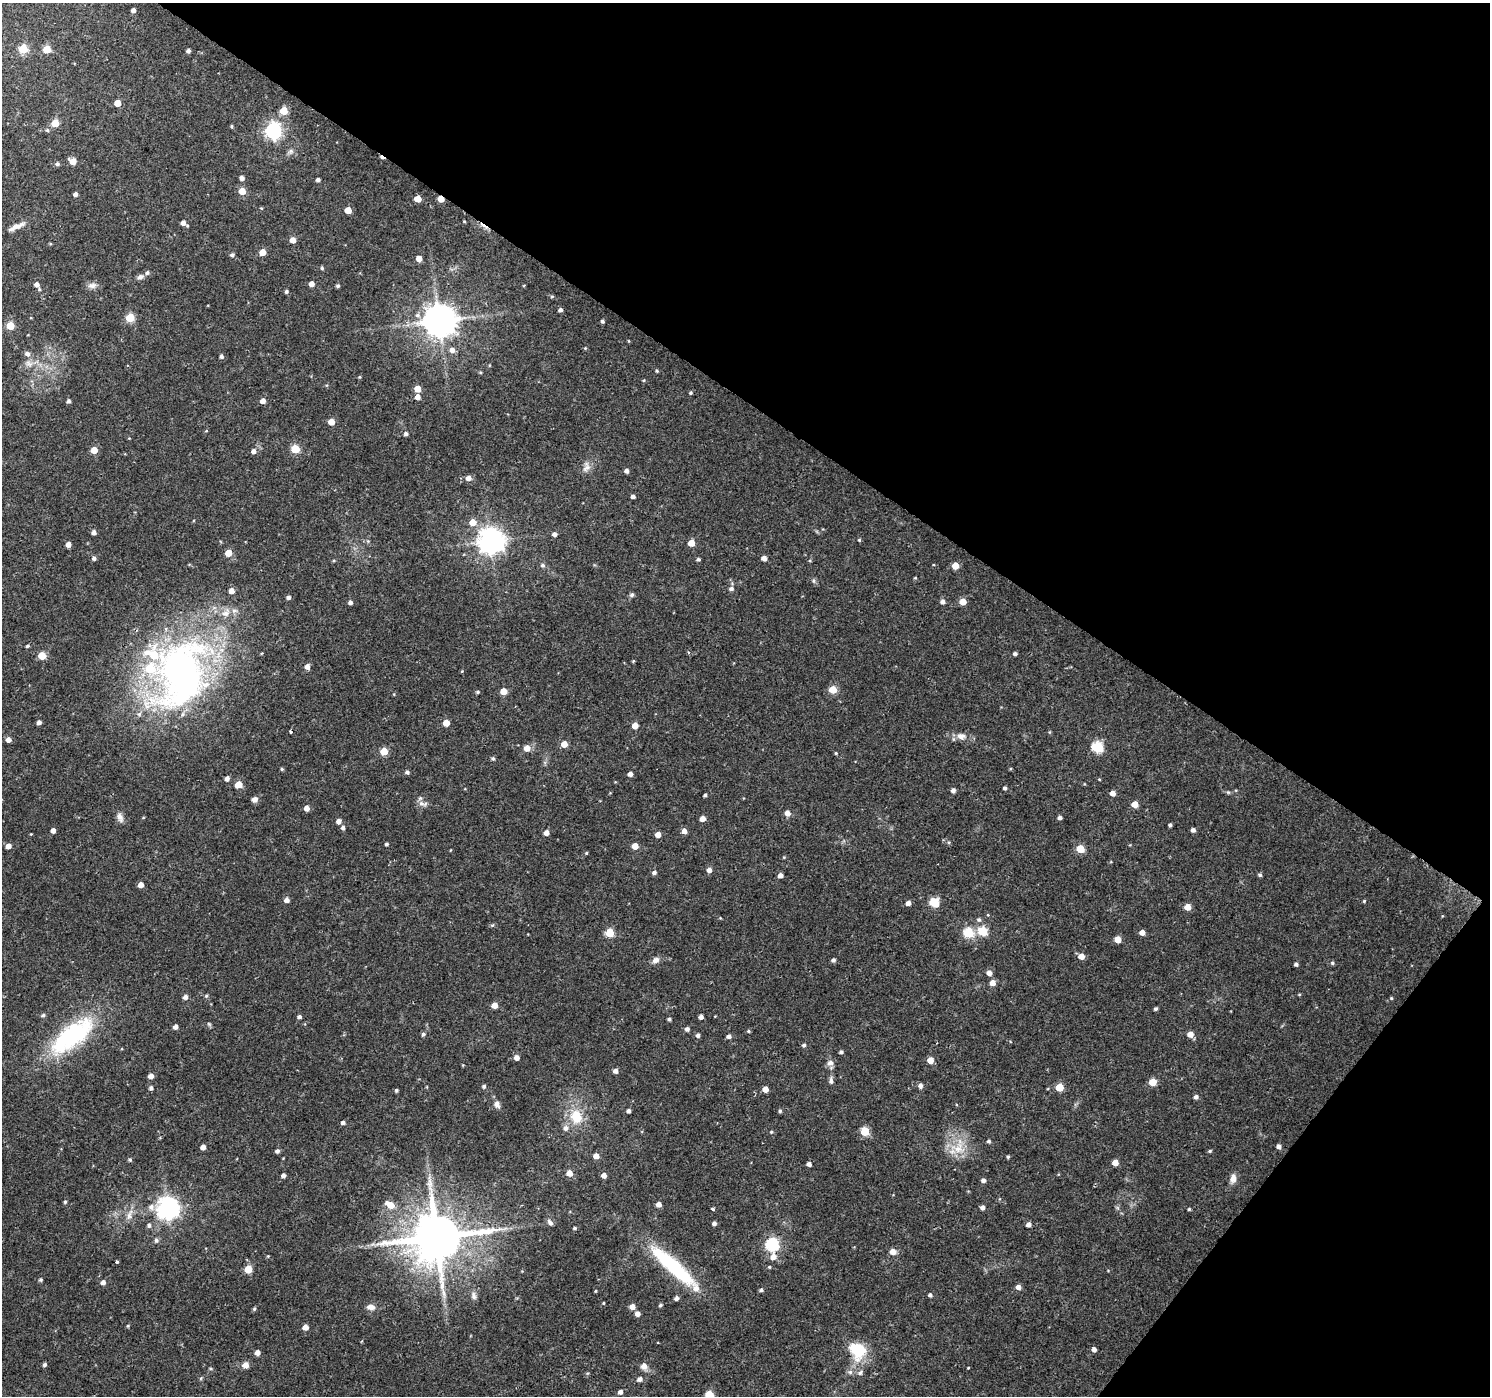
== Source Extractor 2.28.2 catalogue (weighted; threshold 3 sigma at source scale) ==
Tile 8 of 4 x 4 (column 4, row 2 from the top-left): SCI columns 4467-5954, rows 2971-4364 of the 5961 x 6007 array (HDU 1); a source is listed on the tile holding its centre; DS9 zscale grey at full resolution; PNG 1492 x 1398 px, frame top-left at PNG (2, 3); no overlay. Shown black and unused: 34% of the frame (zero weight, under 2 of 3 exposures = <1% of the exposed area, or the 3 px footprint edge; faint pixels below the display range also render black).
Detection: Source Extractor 2.28.2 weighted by HDU 2 'WHT'; one run over the whole footprint, this tile lists its part. Background 0.0257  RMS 0.0035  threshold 0.0158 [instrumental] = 3 sigma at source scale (4.5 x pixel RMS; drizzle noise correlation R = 1.50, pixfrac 1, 0.0396/0.0396 arcsec/px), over >= 5 px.
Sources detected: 287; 1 inside a brighter object's white glare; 2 cosmic-ray / hot-pixel residue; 1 long thin detection or spike segment (spike, bleed or trail) — not listed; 6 inside a brighter listed object's ellipse — not listed separately; the other 277 listed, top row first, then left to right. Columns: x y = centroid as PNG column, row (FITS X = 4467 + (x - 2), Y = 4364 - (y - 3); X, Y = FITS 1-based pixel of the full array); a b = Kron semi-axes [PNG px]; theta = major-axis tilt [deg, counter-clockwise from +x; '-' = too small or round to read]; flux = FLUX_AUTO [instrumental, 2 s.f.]
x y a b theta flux
133 10 4 4 - 1.5
23 49 5 5 - 16
47 49 5 5 - 9.8
188 51 4 4 - 1.1
117 103 5 4 - 5.4
284 111 5 5 - 10
55 123 5 5 - 9.3
231 126 4 4 - 0.44
47 130 5 5 - 0.51
273 131 7 6 - 97
73 161 5 5 - 4.4
57 164 5 5 - 0.79
242 178 4 4 - 1.4
318 180 4 3 - 1.1
242 191 5 5 - 5.6
75 194 4 4 - 1.1
418 199 5 4 - 5.8
441 199 5 4 - 4.7
348 210 5 4 - 5
464 221 3 3 - 0.28
183 223 6 4 -34 2.1
16 227 23 6 23 2.7
292 240 5 5 - 3.3
262 252 5 4 - 4.6
232 255 5 5 - 0.88
419 258 4 4 - 3.4
322 268 5 4 - 0.49
147 273 6 5 - 0.69
140 277 8 6 25 1.3
37 284 6 6 - 1.8
311 284 4 4 - 2.5
92 285 12 8 9 1.7
338 286 4 4 - 0.66
286 291 4 4 - 0.66
552 296 5 4 - 0.45
560 310 4 4 - 0.99
130 317 5 5 - 14
439 321 9 9 - 720
602 321 4 3 - 0.67
10 326 5 5 - 11
585 348 4 4 - 0.31
452 350 6 5 - 2.1
27 354 7 6 - 1.4
221 356 5 4 - 0.93
29 363 12 8 -25 2.2
489 365 5 3 - 0.29
657 371 4 4 - 0.48
359 377 4 4 - 0.34
417 389 5 5 - 4.8
691 393 4 4 - 0.54
417 397 5 5 - 2.1
69 401 5 4 - 0.81
263 401 4 4 - 2.4
331 422 5 5 - 4.2
206 431 5 3 - 0.3
406 434 5 5 - 0.76
295 449 5 5 - 13
94 450 5 5 - 4.9
254 451 6 5 - 1.5
586 467 15 9 66 2.3
626 471 4 4 - 1.1
468 478 6 5 - 2
633 496 4 4 - 1.1
473 522 6 5 - 4.5
94 532 4 4 - 1.5
554 534 5 5 - 1.3
859 540 4 4 - 0.42
368 541 5 5 - 0.45
491 541 8 8 - 370
691 543 5 5 - 4.9
68 544 4 4 - 2
228 553 5 5 - 5.5
94 558 5 5 - 1
764 558 4 4 - 2.3
698 559 4 4 - 0.64
542 565 6 6 - 0.92
955 566 5 5 - 5.2
915 578 4 3 - 0.33
814 581 6 4 -89 0.61
731 589 6 5 - 0.9
231 591 5 5 - 3.2
632 595 6 6 - 0.75
288 597 4 4 - 1.1
350 602 4 4 - 1.1
942 602 5 5 - 1.2
963 602 5 5 - 4.8
27 646 4 3 - 0.52
1015 654 4 4 - 0.99
42 656 5 5 - 7.8
633 661 4 4 - 0.38
307 667 5 5 - 1.8
462 671 4 3 - 0.29
181 674 95 65 74 160
833 690 5 5 - 8.8
504 691 5 5 - 5.3
477 692 5 4 - 0.52
39 722 4 4 - 1.5
446 723 5 4 - 4.7
635 725 5 4 - 4.1
291 731 3 3 - 0.54
1049 732 6 4 89 0.36
961 736 14 9 -13 2.7
8 740 5 4 - 2
564 744 5 4 - 4.3
1097 747 6 5 - 30
527 748 6 6 - 3.2
384 751 5 5 - 8.1
836 753 4 3 - 0.35
493 758 5 5 - 0.7
282 769 4 4 - 0.47
407 772 5 4 - 0.92
630 774 4 4 - 1.6
227 779 5 4 - 1.4
1099 779 4 3 - 0.27
239 784 5 5 - 6.3
1005 788 4 3 - 0.81
953 790 4 4 - 1.3
1228 792 6 4 -41 0.46
1112 793 5 4 - 2.5
705 795 4 3 - 0.66
254 799 7 6 - 1.5
421 803 11 7 -13 1.7
1134 804 5 5 - 4.5
307 808 5 4 - 2.5
787 813 5 5 - 2.5
120 817 14 7 -64 1.8
1059 818 4 4 - 0.97
702 819 4 4 - 2.8
339 821 5 5 - 1.7
1170 825 3 3 - 0.6
343 828 5 5 - 0.93
53 830 4 4 - 1.6
1193 830 4 4 - 1.2
684 831 5 5 - 2.1
546 833 4 4 - 2.3
31 834 3 3 - 0.24
658 834 4 4 - 3
386 844 4 3 - 0.6
8 846 5 4 - 2.4
635 846 5 4 - 4.7
1080 849 5 5 - 9.6
586 853 4 3 - 0.37
709 870 5 5 - 1.6
654 872 5 5 - 0.94
780 875 4 4 - 1.8
1260 875 5 4 - 0.62
141 885 4 4 - 2.4
286 900 5 4 - 1.8
1364 901 4 4 - 0.38
933 902 9 7 80 3.6
908 903 4 4 - 1.9
1188 907 5 5 - 4.4
979 920 6 5 - 0.77
492 925 5 4 - 0.48
982 931 5 5 - 15
1142 932 5 4 - 2.3
610 933 5 5 - 13
968 933 6 5 - 21
1118 940 5 5 - 4.4
1081 956 5 5 - 3.4
655 960 9 7 31 1.8
833 960 4 4 - 0.96
1332 963 5 4 - 0.59
1296 964 4 4 - 0.8
989 973 5 5 - 2.1
992 983 5 5 - 2.7
1299 994 5 3 - 0.32
206 996 5 4 - 0.44
185 997 5 5 - 1.6
1391 998 5 4 - 0.43
494 1005 5 4 - 3.7
1156 1009 4 4 - 0.67
43 1015 6 5 - 0.75
299 1017 4 4 - 0.82
701 1017 4 4 - 1.4
669 1019 4 4 - 0.65
209 1024 7 4 -45 0.52
175 1027 4 4 - 1.6
687 1029 5 5 - 1.2
749 1031 5 4 - 0.42
423 1034 5 4 - 0.75
1190 1034 5 5 - 3.1
698 1035 5 4 - 1.1
72 1036 66 26 39 42
729 1036 4 4 - 1.3
804 1045 5 4 - 0.8
841 1052 4 4 - 0.76
517 1057 5 5 - 2.3
930 1060 5 4 - 4.3
830 1063 9 7 24 1.6
615 1071 5 5 - 1.5
151 1076 4 4 - 2.2
831 1081 9 5 85 1.2
1152 1082 5 5 - 6.8
484 1086 5 5 - 0.73
920 1086 5 5 - 1.4
1059 1087 5 5 - 8.4
151 1088 5 5 - 0.84
765 1089 5 4 - 3
396 1090 4 4 - 0.62
1196 1097 5 4 - 1.2
497 1104 11 8 -70 1.5
628 1111 4 4 - 1.1
780 1111 4 4 - 0.61
576 1117 18 14 -74 8.9
343 1122 5 4 - 0.93
565 1128 7 6 - 1.4
865 1131 5 5 - 13
771 1132 4 4 - 0.39
989 1141 4 4 - 0.67
1279 1146 4 4 - 1.4
203 1147 4 4 - 2
958 1149 26 14 -12 7.7
277 1151 5 4 - 0.98
1210 1151 4 4 - 0.51
596 1156 5 4 - 2.5
1008 1157 4 3 - 0.45
130 1160 5 4 - 0.6
1115 1163 5 4 - 3.6
809 1164 4 4 - 1.4
569 1173 5 5 - 3.3
283 1175 4 4 - 1.2
604 1175 4 4 - 2.1
1233 1178 11 7 80 2.4
983 1180 5 4 - 1.2
65 1202 5 4 - 0.53
659 1204 4 4 - 2.1
390 1205 10 6 -29 5
151 1207 8 8 - 1.5
168 1208 7 7 - 240
982 1208 5 4 - 1.2
713 1209 3 3 - 0.84
1189 1209 4 4 - 0.45
129 1215 18 6 73 2.3
550 1222 9 6 -50 1
714 1223 4 4 - 1.1
149 1225 6 5 - 0.8
1028 1225 4 4 - 1.5
574 1228 4 3 - 0.51
437 1237 15 13 18 2100
156 1240 6 6 - 0.85
772 1244 6 6 - 50
893 1252 6 6 - 2.5
268 1256 4 4 - 0.3
773 1257 6 6 - 2.6
116 1261 3 3 - 3.8
673 1266 61 13 -42 32
769 1267 4 4 - 0.36
248 1269 5 5 - 8.9
40 1280 5 4 - 0.57
103 1282 5 4 - 1.6
1018 1287 5 4 - 1.9
761 1290 4 4 - 0.63
596 1291 4 3 - 0.31
930 1295 4 4 - 0.82
474 1296 11 6 -80 1.3
676 1298 5 4 - 1.1
603 1303 3 3 - 0.32
660 1305 4 4 - 0.59
371 1307 9 7 -4 2.2
632 1307 5 5 - 2.1
254 1309 5 4 - 0.51
637 1314 4 4 - 2
128 1326 5 3 - 0.36
305 1327 4 4 - 2.9
1094 1349 4 4 - 1.5
858 1350 22 18 -61 13
257 1353 5 5 - 2.1
45 1364 5 4 - 0.72
245 1365 6 5 - 3.2
644 1366 7 7 - 2.4
210 1368 6 4 -7 0.45
968 1368 3 2 - 0.26
850 1372 6 6 - 0.96
860 1373 7 6 - 0.91
640 1379 6 5 - 1.4
620 1392 5 4 - 1.3
Overlapping masked pixels (flux is a lower limit): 1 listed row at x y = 441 199